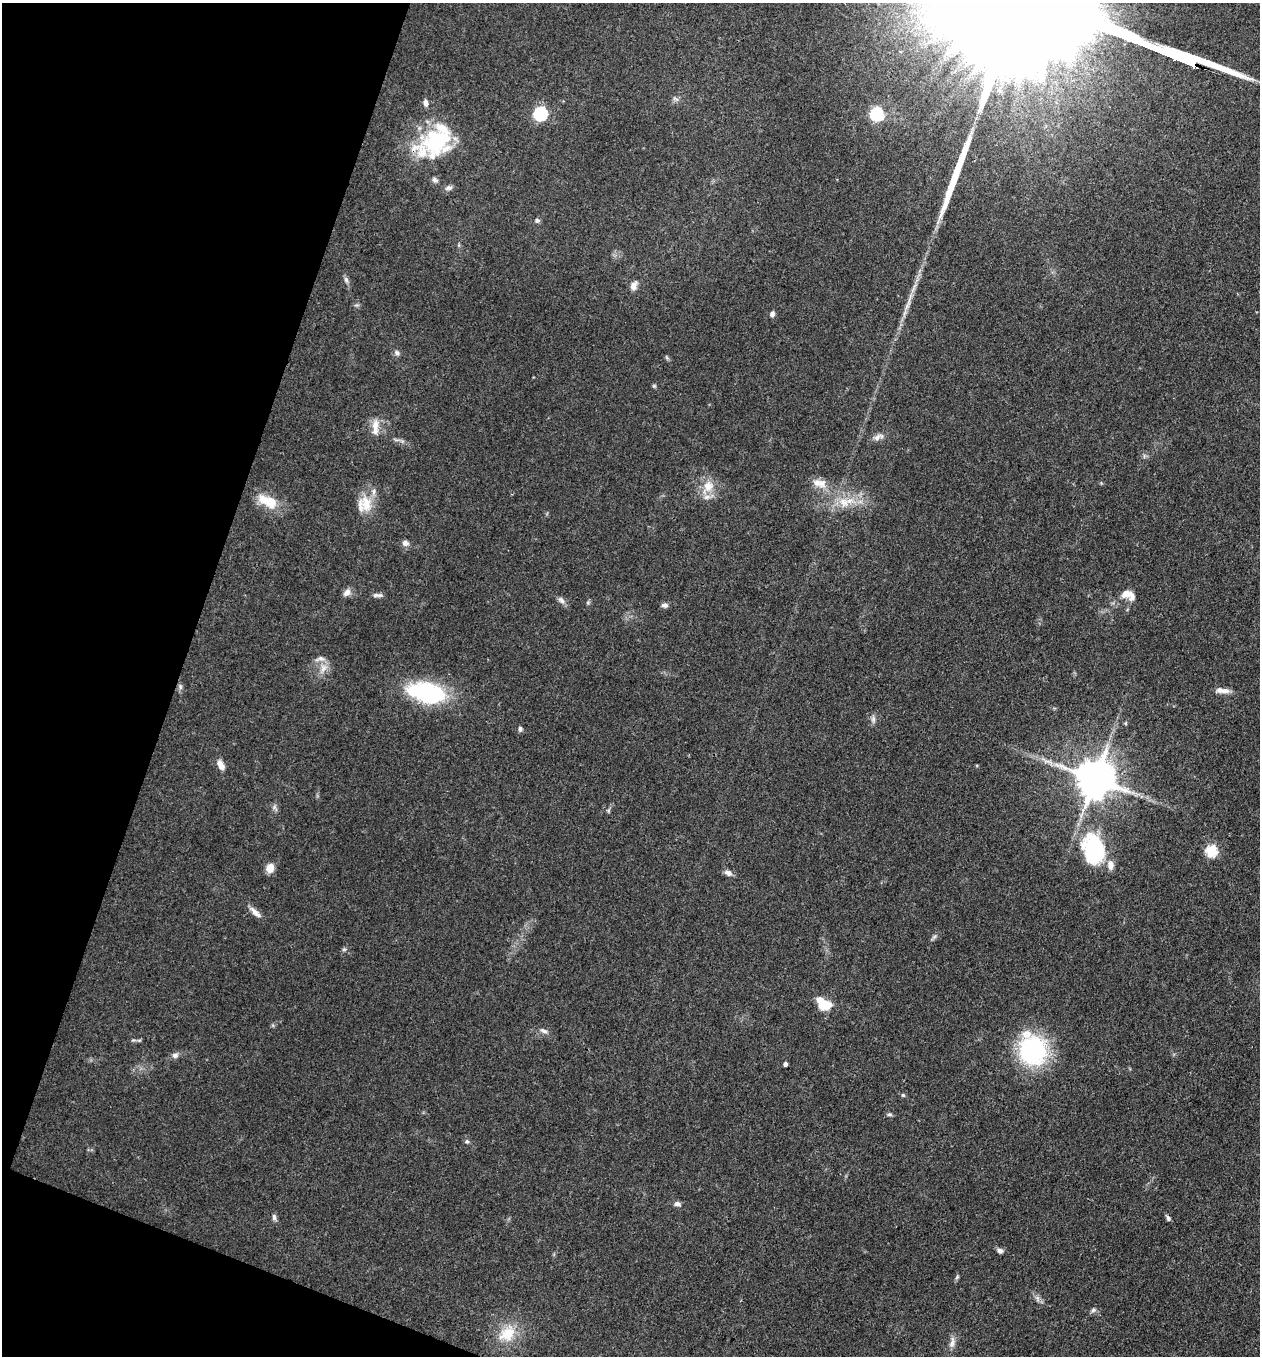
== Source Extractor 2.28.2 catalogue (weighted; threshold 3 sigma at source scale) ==
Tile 9 of 4 x 4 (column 1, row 3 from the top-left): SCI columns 131-1388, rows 1356-2709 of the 5425 x 5418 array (HDU 1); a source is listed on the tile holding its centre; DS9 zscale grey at full resolution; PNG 1262 x 1358 px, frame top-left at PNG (2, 3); no overlay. Shown black and unused: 17% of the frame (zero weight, under 3 of 4 exposures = <1% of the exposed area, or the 3 px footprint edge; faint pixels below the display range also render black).
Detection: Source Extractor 2.28.2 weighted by HDU 2 'WHT'; one run over the whole footprint, this tile lists its part. Background 0.0712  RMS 0.0054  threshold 0.0241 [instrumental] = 3 sigma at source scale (4.5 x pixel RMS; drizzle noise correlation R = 1.50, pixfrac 1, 0.05/0.05 arcsec/px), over >= 5 px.
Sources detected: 69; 2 long thin detections or spike segments (spike, bleed or trail) — not listed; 7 inside a brighter listed object's ellipse — not listed separately; the other 60 listed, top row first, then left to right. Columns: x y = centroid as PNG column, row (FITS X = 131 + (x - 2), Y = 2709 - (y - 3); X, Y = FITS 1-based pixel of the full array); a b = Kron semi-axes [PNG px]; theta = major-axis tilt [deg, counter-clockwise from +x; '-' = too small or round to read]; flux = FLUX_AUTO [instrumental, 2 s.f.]
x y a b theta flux
425 103 9 5 -85 2.1
540 114 6 6 - 78
877 114 6 6 - 69
437 141 34 27 41 56
435 180 9 6 -28 1.5
448 188 11 6 12 1.8
537 220 6 5 - 1.3
346 280 9 6 -69 1.6
634 286 12 8 65 3.5
772 314 6 5 - 2
397 353 8 6 -53 1.6
666 357 6 4 -70 0.74
654 386 5 5 - 0.75
375 426 22 8 90 6
877 437 11 7 54 2.6
817 483 14 11 -7 4.9
708 486 21 15 60 9.5
268 501 30 14 -26 12
844 503 15 14 - 8.5
366 504 25 15 -80 12
405 543 10 8 -19 2.2
347 592 11 7 56 3
1126 594 14 10 13 4.6
378 595 14 5 2 1.8
561 600 11 7 -45 2.1
665 605 8 6 -8 1.9
323 668 14 9 66 4.5
180 687 8 5 -70 1.4
1225 691 13 7 0 3.3
427 693 37 18 -12 65
873 719 9 6 90 1.7
1126 723 6 3 71 0.61
520 729 7 5 87 1.2
221 765 12 7 -62 4.1
1095 778 11 11 - 1900
274 807 8 7 - 1.6
1094 849 37 26 -74 46
1211 851 6 6 - 47
270 868 12 9 66 4.4
728 873 10 7 -23 2.5
255 912 19 6 -43 3.7
934 937 7 4 19 1
344 949 6 4 19 0.83
824 1005 14 9 -5 13
544 1031 11 5 -23 2
133 1040 8 3 5 0.88
1033 1051 21 20 - 90
175 1055 9 7 16 2.1
785 1064 4 3 - 1.6
903 1095 5 5 - 0.73
889 1114 7 5 -15 1
467 1141 6 5 - 1
677 1204 9 6 -9 1.8
274 1217 9 5 -83 1.5
1168 1218 8 4 -57 1.4
1000 1251 8 6 -28 1.9
957 1277 7 4 46 0.85
1093 1310 7 6 - 1.3
507 1333 26 19 41 15
952 1342 16 7 78 3.3
Overlapping masked pixels (flux is a lower limit): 2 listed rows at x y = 437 141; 1095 778